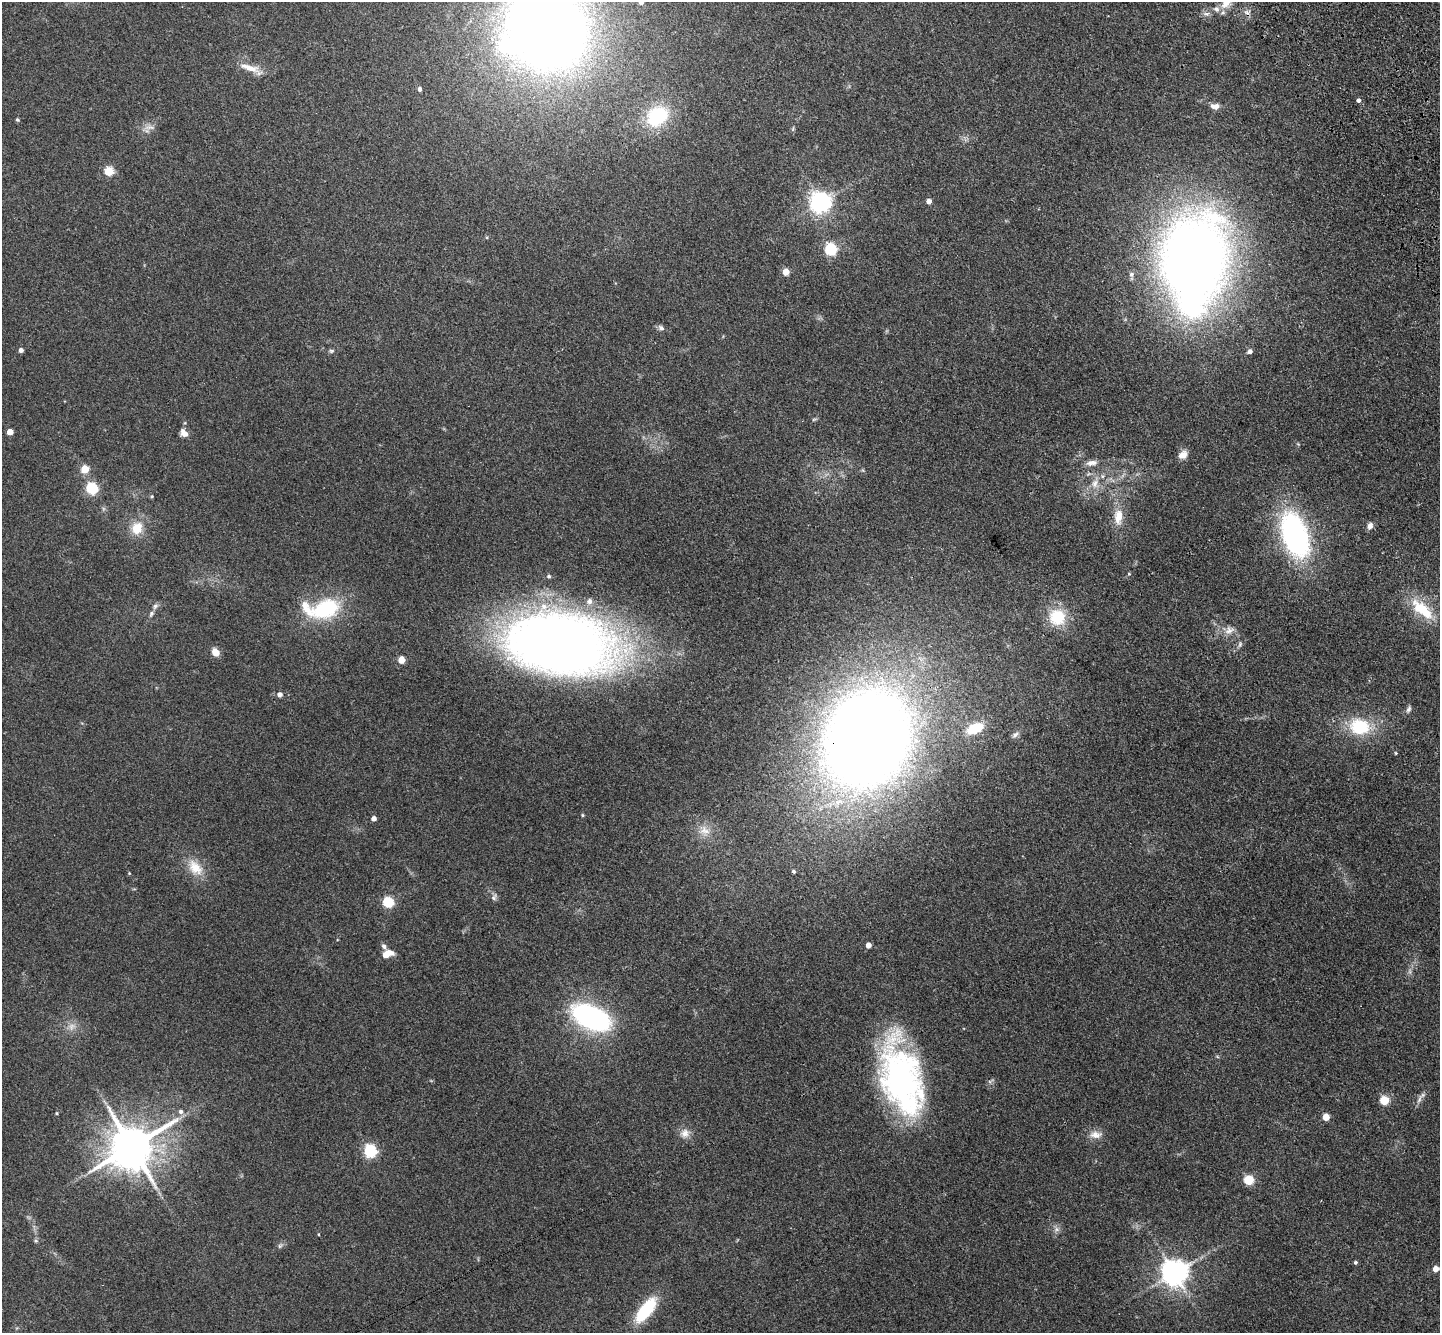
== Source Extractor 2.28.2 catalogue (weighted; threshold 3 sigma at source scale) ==
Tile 10 of 4 x 4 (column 2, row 3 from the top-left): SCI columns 1544-2981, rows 1688-3018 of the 5965 x 5897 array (HDU 1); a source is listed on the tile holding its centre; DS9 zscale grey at full resolution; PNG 1442 x 1335 px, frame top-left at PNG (2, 2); no overlay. Shown black and unused: <1% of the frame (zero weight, under 3 of 4 exposures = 6% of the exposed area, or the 3 px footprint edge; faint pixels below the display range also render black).
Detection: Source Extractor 2.28.2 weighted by HDU 2 'WHT'; one run over the whole footprint, this tile lists its part. Background 0.115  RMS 0.0064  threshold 0.0287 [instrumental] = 3 sigma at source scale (4.5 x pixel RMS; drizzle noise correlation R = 1.50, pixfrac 1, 0.05/0.05 arcsec/px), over >= 5 px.
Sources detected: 94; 2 too faint to see at this stretch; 1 inside a brighter object's white glare — not listed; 6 inside a brighter listed object's ellipse — not listed separately; the other 85 listed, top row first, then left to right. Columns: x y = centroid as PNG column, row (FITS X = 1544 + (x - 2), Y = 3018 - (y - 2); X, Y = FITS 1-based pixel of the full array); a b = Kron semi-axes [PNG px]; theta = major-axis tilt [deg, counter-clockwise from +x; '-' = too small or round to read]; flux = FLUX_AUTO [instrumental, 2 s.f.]
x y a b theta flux
641 2 6 5 - 2.3
1226 2 15 11 56 7.9
1247 12 9 6 -39 2.3
1206 14 9 6 0 2.2
546 30 62 59 -37 970
251 68 33 8 -21 8.8
420 89 4 4 - 1.9
1358 100 5 4 - 1.8
1215 106 13 8 -5 3.8
657 116 27 22 37 41
17 120 6 4 -66 0.8
149 127 17 6 1 3.5
109 171 5 5 - 32
929 201 4 4 - 4.7
821 202 7 7 - 420
831 249 6 5 - 78
1194 259 63 49 84 790
786 272 5 5 - 11
1131 274 7 6 - 1.7
661 328 9 6 -39 1.9
21 350 4 4 - 2.9
331 351 7 5 -1 1.2
1250 351 5 5 - 2.4
814 419 7 4 19 0.82
10 432 4 4 - 9.2
185 434 10 7 24 3
1183 455 10 8 38 5
1091 463 16 7 7 3.8
85 469 5 5 - 22
1095 483 13 9 76 5.9
92 489 6 5 - 72
152 496 5 4 - 0.76
1118 517 23 12 87 10
1370 526 7 6 - 3.3
137 528 18 15 70 12
1295 535 42 22 -72 140
1129 574 4 4 - 0.7
549 576 5 4 - 1.1
155 606 9 6 46 2
1421 608 32 17 -39 22
325 609 38 23 21 44
1057 617 21 20 - 22
1229 630 15 10 35 5.3
561 644 89 51 -8 730
1240 644 7 4 47 1.4
215 652 8 6 -48 6.6
401 660 5 4 - 13
280 694 7 6 - 2
1409 709 10 6 71 1.9
1359 727 26 21 -10 30
975 728 15 9 23 20
1015 735 11 5 35 1.9
867 739 64 52 65 1300
1396 753 4 4 - 0.61
583 815 4 4 - 0.72
374 819 4 4 - 3.5
704 831 16 13 -30 7.7
195 868 25 16 -47 13
794 871 5 4 - 1.1
129 873 4 3 - 0.51
494 897 9 7 66 1.9
388 903 5 5 - 54
868 945 4 4 - 5
384 946 7 6 - 2
387 954 12 7 23 8
591 1018 26 14 -26 170
902 1079 77 39 -75 190
1419 1099 14 5 67 2.7
1384 1101 5 5 - 28
181 1112 7 7 - 2.4
57 1113 4 4 - 0.62
1326 1117 5 5 - 12
685 1133 13 12 - 5.2
1095 1135 17 10 0 5.7
132 1147 13 12 - 2700
370 1151 6 5 - 100
1248 1180 5 5 - 34
1057 1229 9 7 0 2.4
318 1234 4 2 - 0.49
36 1241 6 5 - 1
280 1246 8 5 54 1.5
1355 1262 5 4 - 1.1
1436 1269 5 4 - 6.7
1174 1273 8 8 - 790
646 1310 28 11 52 36
Overlapping masked pixels (flux is a lower limit): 2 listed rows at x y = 867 739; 902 1079
Isophote crosses this tile's border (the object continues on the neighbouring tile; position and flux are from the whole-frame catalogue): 3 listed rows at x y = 641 2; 1226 2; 546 30